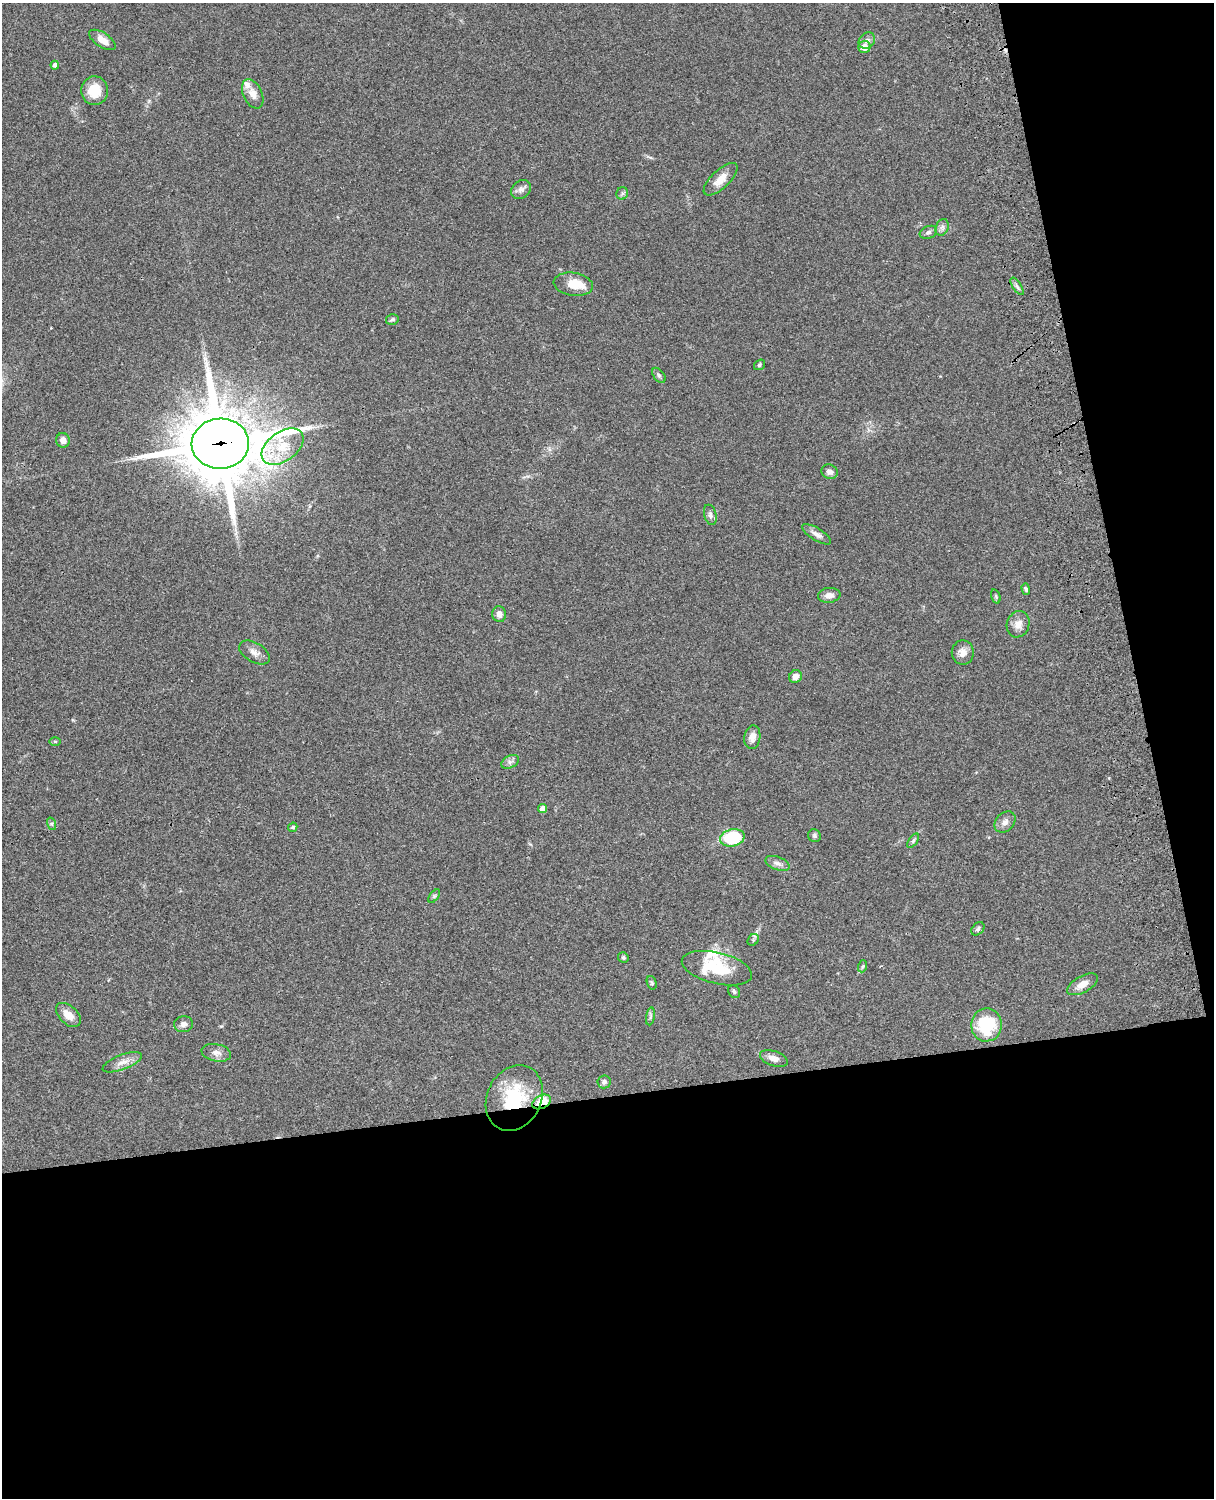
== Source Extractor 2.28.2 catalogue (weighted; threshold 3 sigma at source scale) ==
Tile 12 of 4 x 3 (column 4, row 3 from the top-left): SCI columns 3758-4969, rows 278-1773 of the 5088 x 4929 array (HDU 1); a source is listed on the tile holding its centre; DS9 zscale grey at full resolution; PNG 1216 x 1500 px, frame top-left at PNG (2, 3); each listed source drawn as its Kron ellipse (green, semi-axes under 4 px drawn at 4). Shown black and unused: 33% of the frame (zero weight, under 3 of 4 exposures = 6% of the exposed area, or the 3 px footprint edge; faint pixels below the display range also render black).
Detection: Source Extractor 2.28.2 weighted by HDU 2 'WHT'; one run over the whole footprint, this tile lists its part. Background 0.076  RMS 0.0057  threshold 0.0257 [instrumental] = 3 sigma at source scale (4.5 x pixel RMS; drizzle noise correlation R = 1.50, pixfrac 1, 0.05/0.05 arcsec/px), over >= 5 px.
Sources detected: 63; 1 inside a brighter object's white glare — neither listed nor drawn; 2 inside a brighter listed object's ellipse — not listed separately; the other 60 listed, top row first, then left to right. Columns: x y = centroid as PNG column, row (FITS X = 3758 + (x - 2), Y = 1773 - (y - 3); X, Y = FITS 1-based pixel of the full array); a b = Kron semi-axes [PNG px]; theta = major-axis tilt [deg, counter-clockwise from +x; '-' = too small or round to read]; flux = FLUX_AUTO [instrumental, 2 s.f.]
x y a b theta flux
102 40 15 7 -33 5.4
867 41 9 7 43 2.4
864 47 6 6 - 4.6
55 65 4 4 - 2
95 91 14 13 - 11
253 94 15 9 -65 4.8
721 179 21 9 44 6.6
521 190 11 8 43 2.6
622 193 6 5 - 1.2
942 227 9 6 69 1.8
928 232 9 6 23 1.4
573 284 20 11 -9 11
1017 286 10 4 -57 1.5
392 319 6 5 - 1.1
759 365 6 4 37 0.84
659 375 9 5 -53 1.3
63 440 7 7 - 3.2
220 444 28 25 3 4900
282 447 23 14 36 15
830 472 8 7 - 2.2
710 515 10 6 -75 2
817 534 16 6 -32 2.9
1026 589 6 4 -73 0.99
829 595 11 7 7 3.2
996 596 7 4 -71 0.86
499 614 8 7 - 2.9
1018 624 13 11 69 4.6
254 652 17 9 -31 3.9
963 653 12 11 - 4.2
795 677 7 6 - 3.6
752 737 12 8 80 4.3
55 741 6 4 0 0.71
510 762 9 6 29 1.9
542 809 4 4 - 4
1005 822 12 9 46 3
52 824 6 4 -72 0.9
293 827 5 4 - 1
814 836 7 6 - 1.2
732 838 12 8 13 32
913 841 8 4 55 0.99
777 863 13 6 -19 2.5
434 896 8 4 53 0.88
978 929 7 5 46 1.1
753 940 6 5 - 0.95
623 957 5 5 - 0.95
863 966 6 4 71 0.77
717 968 36 15 -13 18
652 983 7 4 -73 0.84
1083 984 17 8 29 5.4
734 992 7 5 -58 1
68 1015 15 9 -43 5.7
650 1016 9 4 81 1.1
183 1024 9 8 - 2.4
986 1025 16 15 - 28
216 1053 15 8 -11 3.4
774 1058 14 7 -19 3.9
122 1062 21 7 21 4.8
604 1082 6 6 - 2
514 1098 34 27 64 37
542 1102 10 6 26 15
Overlapping masked pixels (flux is a lower limit): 3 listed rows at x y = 220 444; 514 1098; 542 1102